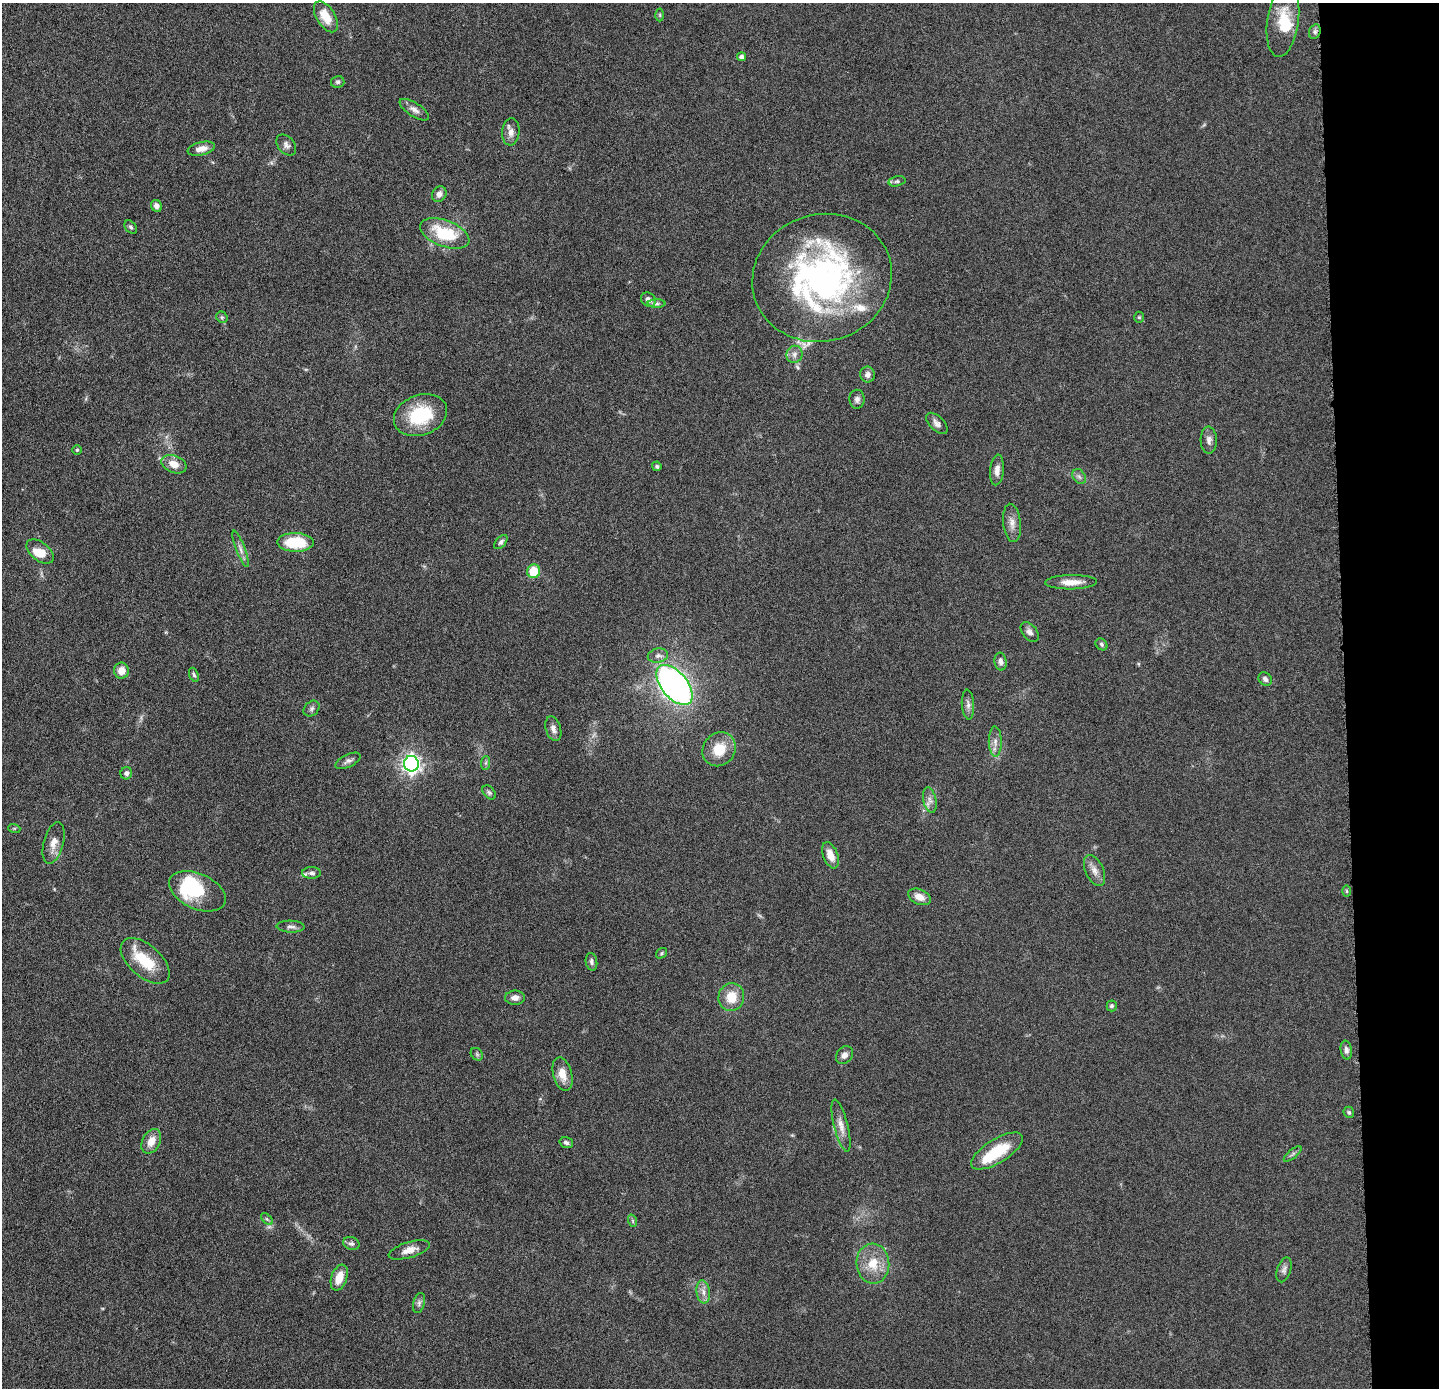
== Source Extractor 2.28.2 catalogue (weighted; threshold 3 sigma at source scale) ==
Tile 6 of 3 x 3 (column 3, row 2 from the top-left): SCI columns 2876-4312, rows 1450-2835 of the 4313 x 4285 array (HDU 1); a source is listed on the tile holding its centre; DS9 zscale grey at full resolution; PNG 1441 x 1390 px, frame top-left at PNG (2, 3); each listed source drawn as its Kron ellipse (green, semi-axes under 4 px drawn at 4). Shown black and unused: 7% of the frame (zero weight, under 4 of 8 exposures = <1% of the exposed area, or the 3 px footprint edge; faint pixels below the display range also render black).
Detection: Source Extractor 2.28.2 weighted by HDU 2 'WHT'; one run over the whole footprint, this tile lists its part. Background 0.132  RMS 0.0055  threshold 0.0224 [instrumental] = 3 sigma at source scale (4.09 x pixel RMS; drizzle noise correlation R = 1.36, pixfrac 0.8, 0.05/0.05 arcsec/px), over >= 5 px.
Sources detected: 99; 5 inside a brighter object's white glare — neither listed nor drawn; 3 inside a brighter listed object's ellipse — not listed separately; the other 91 listed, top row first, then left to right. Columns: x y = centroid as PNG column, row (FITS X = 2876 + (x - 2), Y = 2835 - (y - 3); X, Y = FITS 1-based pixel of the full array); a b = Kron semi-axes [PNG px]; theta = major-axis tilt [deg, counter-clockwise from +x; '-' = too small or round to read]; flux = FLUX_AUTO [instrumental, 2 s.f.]
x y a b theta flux
660 15 6 4 -89 0.66
326 17 17 9 -58 9.9
1283 21 37 15 82 15
1315 32 7 5 70 1.3
742 57 4 4 - 1.7
338 82 7 6 - 1.1
414 110 17 7 -33 2.8
511 132 13 8 85 3.3
286 145 12 8 -51 2.3
201 149 14 6 13 4.1
897 181 8 5 13 1.1
439 194 8 7 - 2.7
156 206 6 5 - 2.5
131 227 7 5 -51 1.1
445 233 26 13 -21 23
822 278 70 63 17 160
648 300 8 6 -40 2.5
657 304 9 4 1 1.2
222 317 6 5 - 0.83
1139 317 5 5 - 0.8
794 354 8 8 - 2.4
868 374 8 7 - 2.2
857 399 9 7 -89 2.1
420 415 27 20 20 28
937 423 13 7 -45 2.4
1209 440 13 8 -88 2.6
77 450 4 4 - 0.65
174 464 13 8 -22 6
657 466 5 4 - 1
997 470 15 7 85 3.4
1079 477 8 6 -54 1.5
1012 523 19 9 -83 4.1
295 542 18 9 -1 22
501 542 8 5 49 1.2
240 549 19 4 -69 2.5
40 552 16 9 -39 6.7
534 571 7 6 - 12
1071 582 26 7 1 6.6
1030 632 11 7 -51 2.3
1101 644 6 5 - 1.1
658 656 10 7 10 2.2
1001 662 9 6 -80 1.9
121 671 8 7 - 4.8
194 675 7 4 -70 0.98
1265 679 7 6 - 1.9
674 685 24 13 -50 210
968 705 15 6 -86 2.3
312 709 9 7 46 1.5
553 729 13 7 -74 2.8
995 742 15 6 -89 3.2
719 749 18 16 51 12
348 761 13 6 26 2.1
486 763 7 4 89 0.91
411 764 8 7 - 230
126 773 6 6 - 1.6
489 793 8 5 -49 1.1
930 800 13 6 -79 2.7
14 828 6 4 -18 0.6
54 843 21 10 75 5.3
830 855 14 7 -69 5.8
1094 870 16 9 -65 3.9
311 873 9 6 -1 1.5
197 891 30 17 -24 39
1346 891 6 4 -89 0.64
919 897 12 7 -25 4.6
291 927 14 6 -2 1.9
662 953 6 4 38 0.77
145 961 29 16 -41 18
591 962 9 5 -80 1.7
731 997 14 13 - 9.5
515 998 10 7 1 3.2
1112 1006 5 5 - 1.2
1346 1050 9 5 -80 1.8
477 1054 7 5 -46 1
844 1055 10 8 50 2.4
562 1074 17 9 -75 6.6
1349 1112 6 5 - 0.99
841 1126 27 7 -76 4.9
151 1141 13 8 63 5.8
566 1143 7 5 -19 1.3
997 1151 29 12 32 21
1293 1154 11 3 40 1.1
267 1219 7 4 -44 0.97
633 1221 6 4 -71 0.72
351 1243 8 6 -17 1.5
409 1250 21 8 16 4.6
873 1264 20 16 -86 12
1284 1270 13 7 73 1.9
339 1277 13 8 70 8.3
703 1292 11 6 -82 3
419 1303 10 6 76 1.5